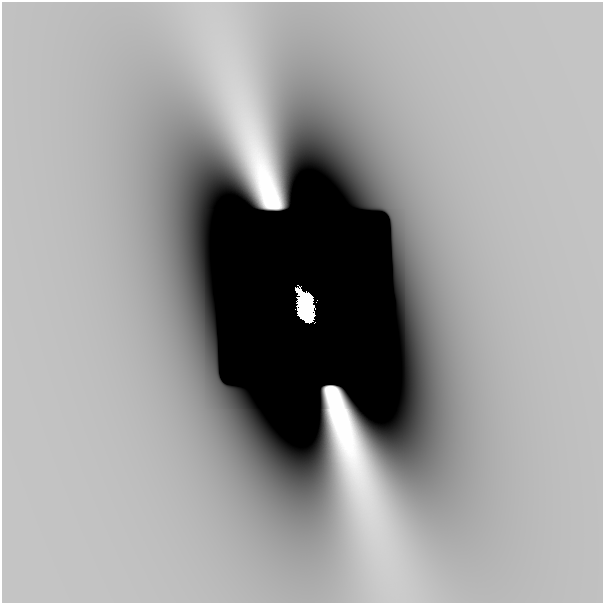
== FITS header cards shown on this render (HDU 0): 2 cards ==
NAXIS1  =                  601
NAXIS2  =                  601

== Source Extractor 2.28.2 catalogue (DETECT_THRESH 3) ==
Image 601 x 601 px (HDU 0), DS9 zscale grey, 1 PNG px = 1 image px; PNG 605 x 605 px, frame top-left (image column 1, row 601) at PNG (2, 2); no overlay
Background -4.81e-10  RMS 2.1e-10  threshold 6.43e-10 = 3 sigma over >= 5 px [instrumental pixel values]
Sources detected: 3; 2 with non-positive FLUX_AUTO (blend fragments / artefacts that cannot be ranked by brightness) are not listed; the other 1 listed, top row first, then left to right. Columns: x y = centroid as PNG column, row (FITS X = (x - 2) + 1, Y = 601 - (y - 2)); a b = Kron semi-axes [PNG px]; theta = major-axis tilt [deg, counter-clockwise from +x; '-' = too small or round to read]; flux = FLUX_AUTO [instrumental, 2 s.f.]
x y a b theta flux
305 307 27 12 -74 17
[2 non-positive-flux detections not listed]